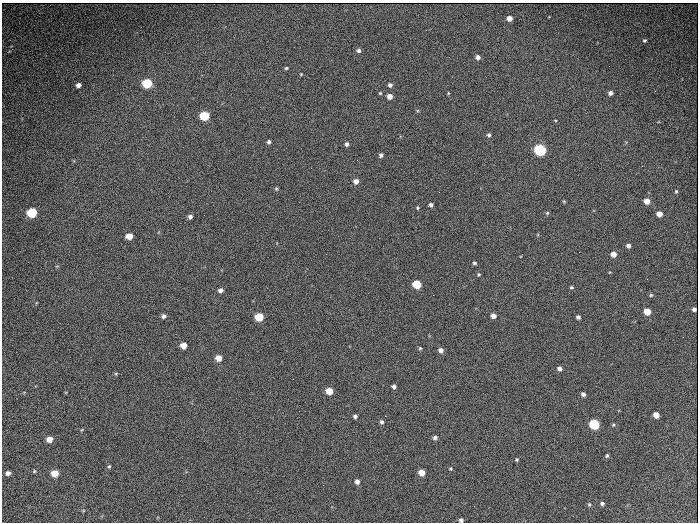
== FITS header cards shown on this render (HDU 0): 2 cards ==
NAXIS1  =                  696 / length of data axis 1
NAXIS2  =                  520 / length of data axis 2

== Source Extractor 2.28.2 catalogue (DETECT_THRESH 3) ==
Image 696 x 520 px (HDU 0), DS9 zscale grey, 1 PNG px = 1 image px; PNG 700 x 524 px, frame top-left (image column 1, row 520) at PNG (2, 3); no overlay
Background 872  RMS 58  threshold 173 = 3 sigma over >= 5 px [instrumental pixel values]
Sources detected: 75; all 75 listed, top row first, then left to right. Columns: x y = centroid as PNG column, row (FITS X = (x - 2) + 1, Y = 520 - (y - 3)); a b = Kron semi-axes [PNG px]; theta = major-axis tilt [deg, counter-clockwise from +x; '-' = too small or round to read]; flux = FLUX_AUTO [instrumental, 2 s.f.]
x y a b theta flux
509 18 4 4 - 29000
644 40 3 3 - 5000
359 50 5 4 - 11000
478 57 4 4 - 16000
286 68 4 3 - 4700
301 74 3 3 - 3100
147 83 6 5 - 190000
78 85 5 4 - 16000
390 85 4 4 - 11000
380 93 4 4 - 3900
448 93 5 3 - 3200
610 93 4 4 - 13000
390 96 5 4 - 24000
205 116 6 5 - 200000
489 135 5 4 - 8400
269 142 4 3 - 8200
347 144 5 4 - 11000
540 150 6 5 - 580000
381 155 5 4 - 9000
356 181 6 5 - 20000
276 189 5 4 - 5000
676 191 5 4 - 4500
564 201 4 4 - 3900
647 201 5 5 - 36000
431 205 4 4 - 9700
417 208 4 3 - 4400
32 213 6 5 - 250000
547 213 5 4 - 4700
659 214 5 4 - 34000
190 217 4 4 - 12000
129 236 5 5 - 42000
628 246 4 4 - 13000
613 254 5 5 - 27000
474 263 5 4 - 5900
479 274 5 4 - 4600
417 284 5 5 - 140000
571 287 4 4 - 5400
220 290 5 5 - 14000
433 295 2 2 - 5900
651 295 5 5 - 5300
694 309 4 3 - 9400
647 311 5 5 - 65000
164 316 5 4 - 13000
493 316 5 4 - 22000
259 317 6 5 - 110000
578 317 4 4 - 9200
184 345 5 5 - 36000
420 348 4 4 - 4800
441 350 5 5 - 16000
219 358 5 5 - 40000
559 368 4 4 - 14000
116 373 5 3 - 4100
394 387 4 4 - 10000
329 391 5 5 - 59000
583 394 4 4 - 11000
656 415 5 5 - 37000
355 416 4 4 - 8700
385 416 2 2 - 10000
381 422 5 5 - 8800
594 424 6 5 - 310000
613 425 4 4 - 4400
435 437 5 5 - 10000
49 439 6 5 - 31000
607 456 4 4 - 6100
517 460 5 4 - 4500
109 466 5 4 - 5100
451 469 5 5 - 4100
34 471 4 4 - 4300
422 472 5 5 - 44000
8 473 5 4 - 13000
55 473 5 5 - 58000
357 481 5 5 - 15000
602 503 5 4 - 8800
589 504 6 5 - 5900
461 520 4 4 - 9900
At the frame edge (FLAGS 8, measured only in part): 1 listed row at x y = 461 520